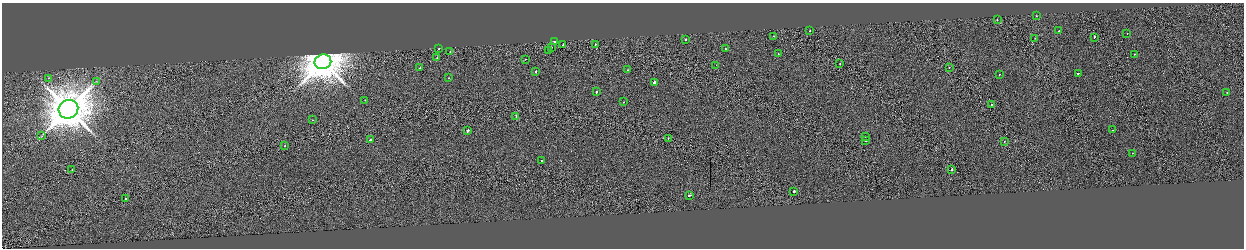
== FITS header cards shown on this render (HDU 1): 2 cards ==
NAXIS1  =                 2484
NAXIS2  =                  492

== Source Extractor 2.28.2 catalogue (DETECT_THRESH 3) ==
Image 2484 x 492 px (HDU 1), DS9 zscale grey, zoomed out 1/2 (1 PNG px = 2 x 2 image px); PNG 1246 x 250 px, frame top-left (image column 1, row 491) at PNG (2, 3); each listed source drawn as its Kron ellipse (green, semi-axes under 4 px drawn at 4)
Background 0.0276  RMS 6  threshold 18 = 3 sigma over >= 5 px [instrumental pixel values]
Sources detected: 62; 4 cannot appear on this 1/2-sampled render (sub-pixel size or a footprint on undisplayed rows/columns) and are neither listed nor drawn; the other 58 listed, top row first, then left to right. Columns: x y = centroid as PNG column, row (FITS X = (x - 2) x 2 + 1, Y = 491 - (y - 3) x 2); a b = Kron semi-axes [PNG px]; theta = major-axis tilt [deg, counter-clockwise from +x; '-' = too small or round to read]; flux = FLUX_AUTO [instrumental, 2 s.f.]
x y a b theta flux
1036 16 2 2 - 2.1e+03
997 20 2 2 - 2.6e+03
810 31 2 2 - 2.5e+03
1059 31 2 2 - 3.6e+03
1127 33 2 2 - 2.5e+03
774 36 2 1 - 7.2e+03
1094 37 2 1 - 7.0e+03
1035 38 2 1 - 2.8e+03
686 39 2 2 - 4.9e+03
554 41 2 2 - 3.6e+04
595 44 2 2 - 2.3e+03
563 45 2 1 - 3.9e+03
551 47 2 2 - 4.3e+03
439 48 2 1 - 3.5e+03
725 49 2 2 - 1.9e+03
549 51 2 2 - 1.2e+04
450 52 2 1 - 1.9e+03
778 54 2 2 - 4.8e+03
1135 54 2 2 - 4.1e+03
437 58 2 1 - 4.4e+03
525 59 2 1 - 2.1e+03
323 62 8 7 - 4.1e+06
840 64 2 1 - 3.7e+03
716 65 2 1 - 1.5e+03
949 67 2 1 - 1.9e+03
420 68 2 2 - 6.3e+03
628 70 2 2 - 2.0e+03
536 71 3 2 - 8.8e+03
1078 73 2 2 - 4.1e+03
999 74 2 2 - 3.1e+03
48 78 2 2 - 2.1e+03
449 78 2 1 - 1.7e+03
96 81 3 3 - 1.0e+03
655 83 3 2 - 3.4e+04
596 92 2 2 - 7.2e+03
1227 92 2 2 - 3.6e+03
365 100 2 2 - 2.2e+03
623 102 2 2 - 4.9e+03
992 105 2 2 - 6.3e+03
68 109 10 9 - 4.7e+06
516 116 2 1 - 3.2e+03
312 120 2 1 - 3.7e+03
1113 130 2 1 - 4.3e+03
468 131 3 2 - 2.1e+04
42 136 3 2 - 7.8e+02
865 137 2 2 - 7.7e+03
668 138 2 1 - 3.7e+03
370 140 2 2 - 4.2e+04
866 141 2 2 - 3.7e+03
1004 142 2 1 - 3.4e+03
285 146 2 1 - 8.1e+03
1132 153 2 1 - 1.9e+03
541 161 2 2 - 1.5e+03
72 169 2 1 - 2.1e+03
951 169 3 2 - 1.2e+04
794 191 2 2 - 5.2e+04
690 195 4 2 - 1.6e+04
126 199 2 2 - 4.9e+03
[4 sub-pixel or undisplayed-footprint detections neither listed nor drawn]